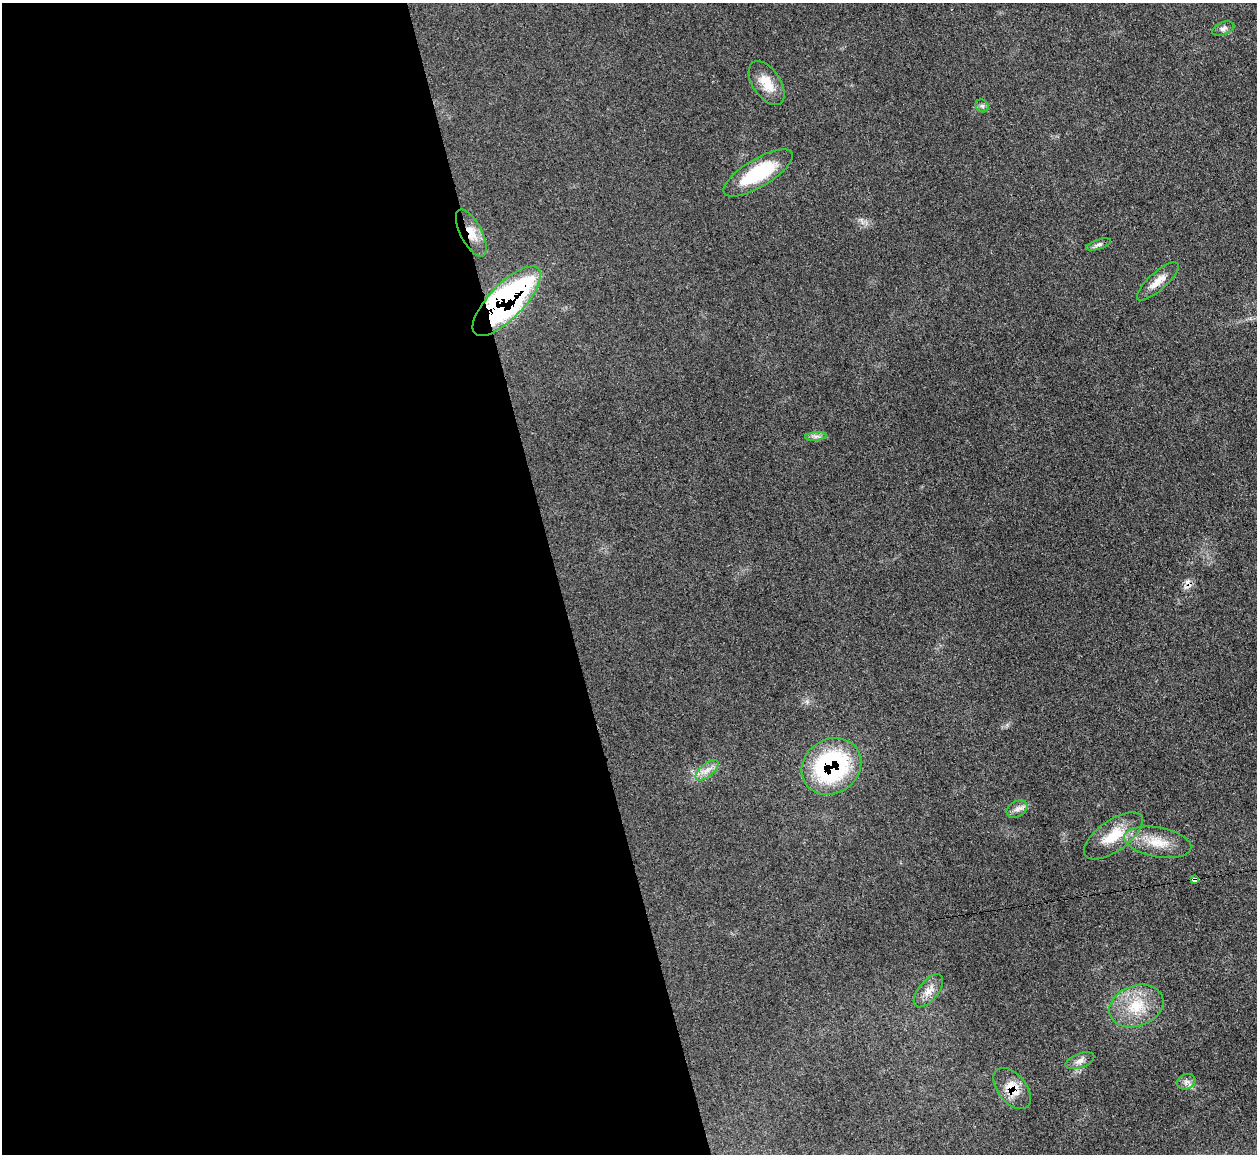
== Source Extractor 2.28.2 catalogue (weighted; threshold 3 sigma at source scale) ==
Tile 9 of 4 x 4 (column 1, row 3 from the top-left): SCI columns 3-1257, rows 1405-2556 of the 5025 x 4997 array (HDU 1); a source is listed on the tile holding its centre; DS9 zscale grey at full resolution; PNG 1259 x 1156 px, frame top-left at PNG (2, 3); each listed source drawn as its Kron ellipse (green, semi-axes under 4 px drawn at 4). Shown black and unused: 44% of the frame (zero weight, under 3 of 4 exposures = <1% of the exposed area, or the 3 px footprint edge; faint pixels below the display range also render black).
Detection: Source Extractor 2.28.2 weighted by HDU 2 'WHT'; one run over the whole footprint, this tile lists its part. Background 0.0431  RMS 0.0056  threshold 0.0251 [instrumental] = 3 sigma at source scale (4.5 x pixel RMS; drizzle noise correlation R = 1.50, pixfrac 1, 0.05/0.05 arcsec/px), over >= 5 px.
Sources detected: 21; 1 cosmic-ray / hot-pixel residue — neither listed nor drawn; the other 20 listed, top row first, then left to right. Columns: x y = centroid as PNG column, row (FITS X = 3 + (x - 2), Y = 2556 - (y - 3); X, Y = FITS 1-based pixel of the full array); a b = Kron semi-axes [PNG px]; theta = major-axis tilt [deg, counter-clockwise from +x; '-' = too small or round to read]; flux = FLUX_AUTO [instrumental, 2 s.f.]
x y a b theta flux
1223 29 11 6 20 2
767 83 25 14 -56 11
982 106 7 5 -44 1.3
758 173 39 14 31 32
471 233 26 10 -62 8.4
1098 245 13 5 18 1.7
1158 281 27 9 42 6.6
507 301 45 17 46 180
816 436 11 4 5 1.8
831 766 31 27 34 86
707 770 14 6 41 3.9
1017 809 11 8 30 2.8
1113 836 34 15 35 16
1158 842 34 15 -10 14
1194 880 3 3 - 42
928 991 20 10 51 5.6
1136 1006 28 20 20 20
1080 1061 15 7 20 3
1186 1082 9 7 22 2.4
1012 1089 24 14 -51 11
Overlapping masked pixels (flux is a lower limit): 5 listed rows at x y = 471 233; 507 301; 831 766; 1194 880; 1012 1089